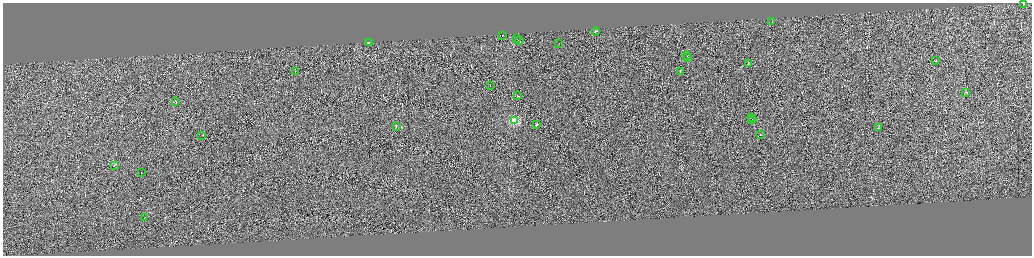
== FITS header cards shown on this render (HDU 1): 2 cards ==
NAXIS1  =                 4117
NAXIS2  =                 1014

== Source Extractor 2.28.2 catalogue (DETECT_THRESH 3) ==
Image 4117 x 1014 px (HDU 1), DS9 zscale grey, zoomed out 1/4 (1 PNG px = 4 x 4 image px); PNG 1034 x 258 px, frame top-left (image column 1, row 1013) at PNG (3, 3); each listed source drawn as its Kron ellipse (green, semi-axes under 4 px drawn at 4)
Background 0.0873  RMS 3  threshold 8.88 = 3 sigma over >= 5 px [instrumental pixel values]
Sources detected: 417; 386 cannot appear on this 1/4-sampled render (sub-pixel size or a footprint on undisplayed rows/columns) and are neither listed nor drawn; the other 31 listed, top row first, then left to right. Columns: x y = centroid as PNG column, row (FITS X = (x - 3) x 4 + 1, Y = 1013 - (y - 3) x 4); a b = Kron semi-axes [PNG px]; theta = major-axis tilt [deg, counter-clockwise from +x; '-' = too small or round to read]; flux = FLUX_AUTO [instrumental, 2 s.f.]
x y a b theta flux
1024 4 2 1 - 18000
772 22 2 1 - 8200
596 32 4 1 - 20000
503 36 2 1 - 670000
517 39 3 1 - 18000
520 41 3 1 - 14000
369 42 3 1 - 13000
370 43 2 1 - 18000
559 44 2 1 - 4300
687 55 2 1 - 7600
688 58 3 1 - 14000
936 61 2 1 - 15000
749 63 4 1 - 14000
296 71 2 1 - 7000
681 72 2 1 - 6200
491 86 2 1 - 12000
966 93 3 1 - 26000
518 96 2 1 - 7500
176 102 2 1 - 25000
752 117 2 1 - 6700
753 120 2 1 - 7100
515 121 2 2 - 98000
752 121 2 1 - 19000
537 125 2 1 - 210000
397 127 2 1 - 9000
879 128 2 1 - 7500
761 135 2 1 - 10000
202 136 3 1 - 10000
115 165 2 1 - 14000
142 173 2 1 - 4700
145 217 2 1 - 4800
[386 sub-pixel or undisplayed-footprint detections neither listed nor drawn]